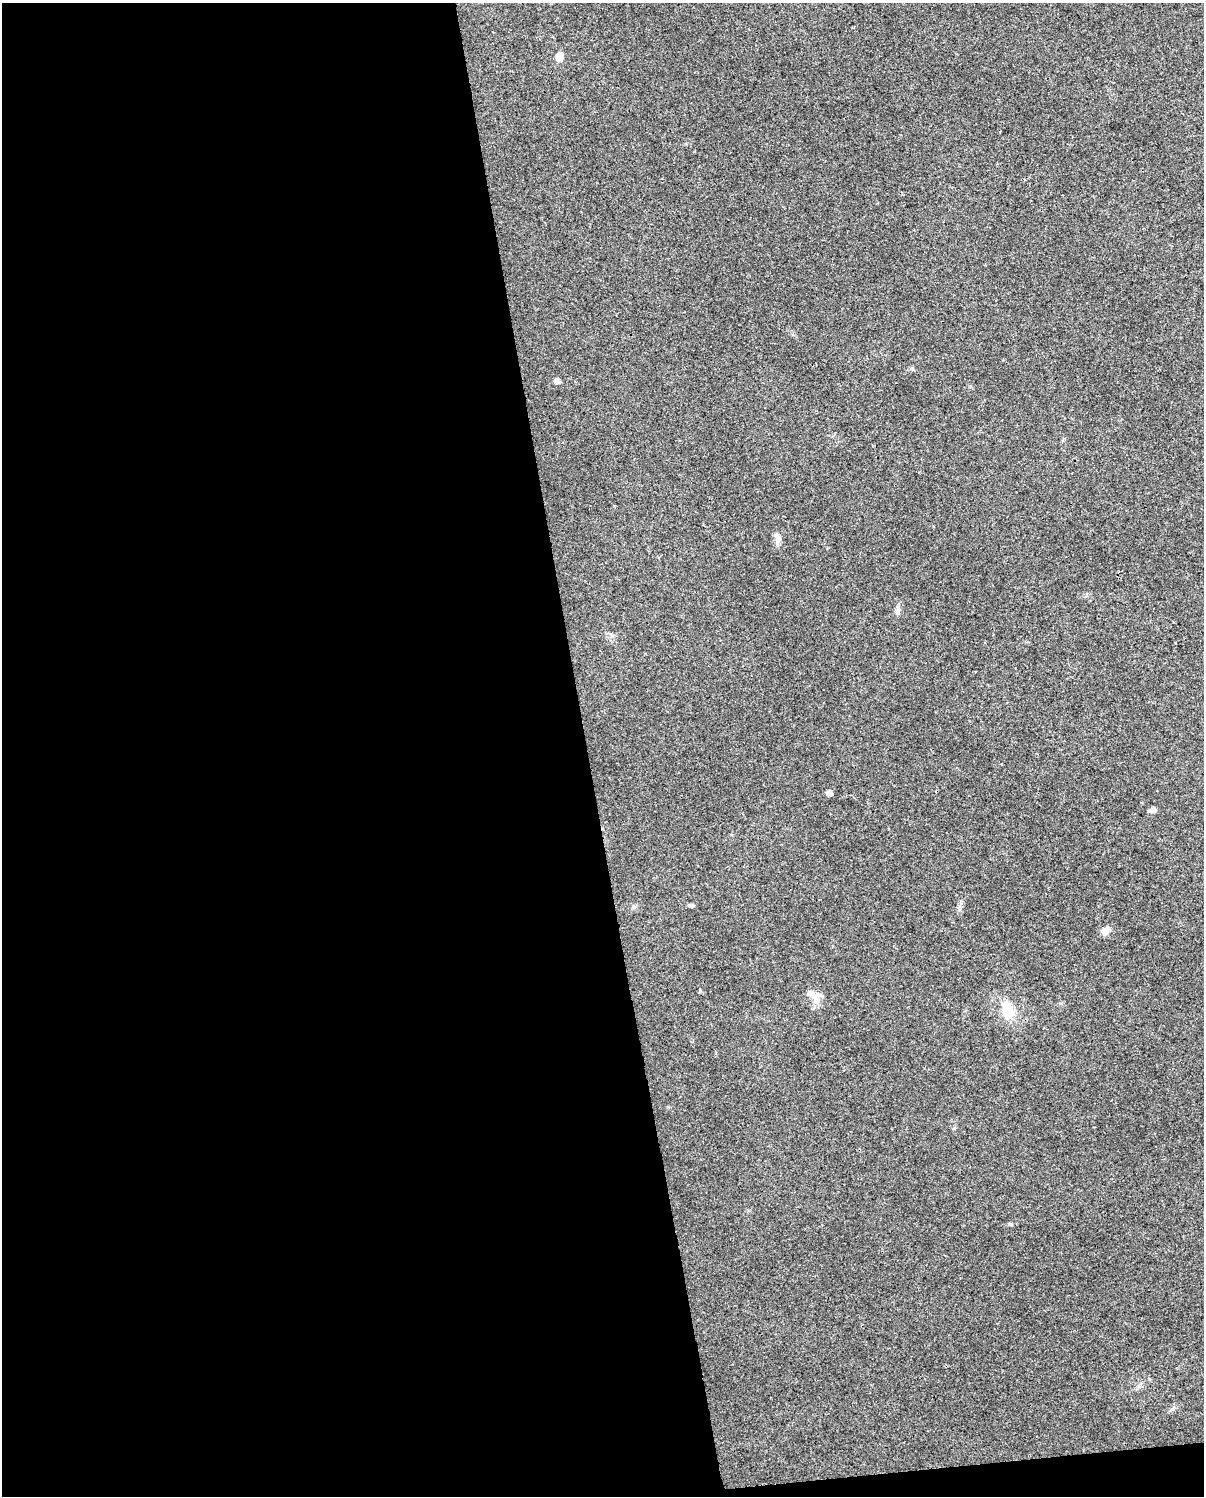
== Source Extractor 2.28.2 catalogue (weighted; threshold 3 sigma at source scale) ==
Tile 9 of 4 x 3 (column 1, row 3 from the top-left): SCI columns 1-1202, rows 70-1563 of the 4806 x 4576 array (HDU 1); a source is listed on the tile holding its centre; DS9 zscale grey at full resolution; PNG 1206 x 1498 px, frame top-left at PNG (2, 3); no overlay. Shown black and unused: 50% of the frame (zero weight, under 3 of 4 exposures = <1% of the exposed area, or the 3 px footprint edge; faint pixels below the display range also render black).
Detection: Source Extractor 2.28.2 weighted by HDU 2 'WHT'; one run over the whole footprint, this tile lists its part. Background 0.0315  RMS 0.0041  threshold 0.0183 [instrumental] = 3 sigma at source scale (4.5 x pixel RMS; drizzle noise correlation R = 1.50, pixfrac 1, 0.0396/0.0396 arcsec/px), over >= 5 px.
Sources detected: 11; all 11 listed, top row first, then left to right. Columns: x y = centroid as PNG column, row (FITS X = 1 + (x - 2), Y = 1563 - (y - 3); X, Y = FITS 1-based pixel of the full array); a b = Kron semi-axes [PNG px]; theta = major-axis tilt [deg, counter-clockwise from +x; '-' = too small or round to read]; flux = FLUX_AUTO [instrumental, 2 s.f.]
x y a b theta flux
559 56 10 7 76 2.6
557 381 5 5 - 1.7
777 537 16 7 -69 2.1
898 610 13 6 76 1.5
829 793 5 4 - 2.6
1153 810 7 6 - 1.4
691 906 9 4 -5 0.75
1105 931 11 8 64 2.3
816 999 16 9 -59 3.8
1008 1010 19 12 -75 8.5
1010 1224 5 4 - 0.7
Unlisted compact peaks at least as high as the median listed source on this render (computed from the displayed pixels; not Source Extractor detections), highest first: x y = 700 991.